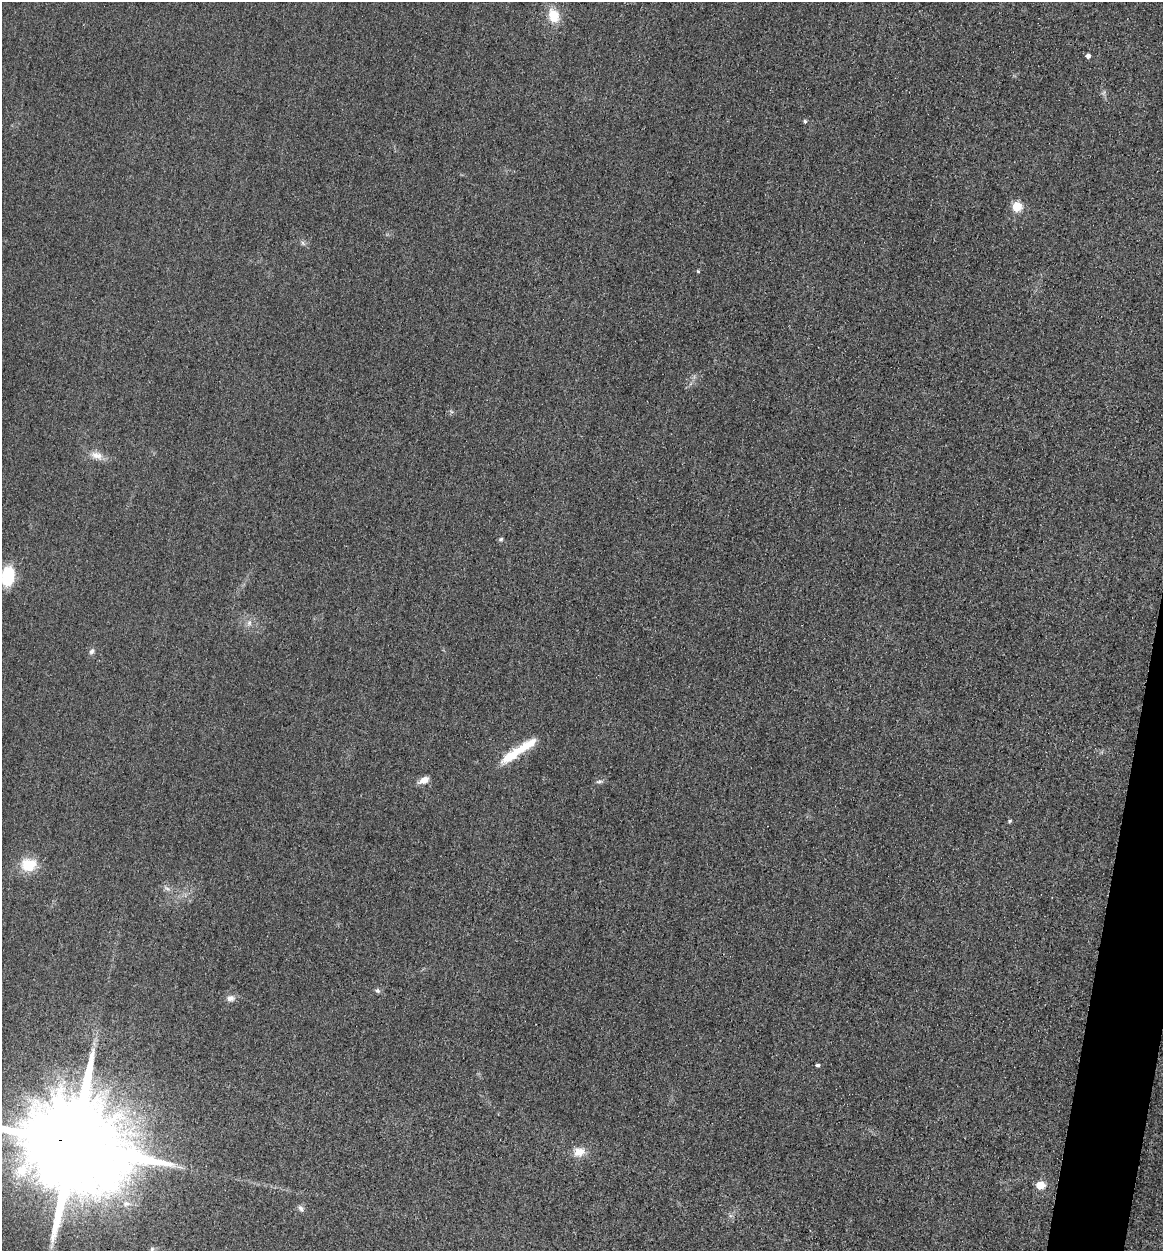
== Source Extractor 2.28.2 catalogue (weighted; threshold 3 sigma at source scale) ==
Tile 6 of 4 x 4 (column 2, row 2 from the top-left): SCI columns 1428-2588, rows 2521-3769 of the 5058 x 5038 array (HDU 1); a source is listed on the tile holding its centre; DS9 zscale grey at full resolution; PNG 1165 x 1253 px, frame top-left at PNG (2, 2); no overlay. Shown black and unused: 2% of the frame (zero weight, under 3 of 4 exposures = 3% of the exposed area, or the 3 px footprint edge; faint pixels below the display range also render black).
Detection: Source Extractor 2.28.2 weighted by HDU 2 'WHT'; one run over the whole footprint, this tile lists its part. Background 0.0723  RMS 0.017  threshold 0.0777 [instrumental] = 3 sigma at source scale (4.5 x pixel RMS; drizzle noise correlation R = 1.50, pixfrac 1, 0.05/0.05 arcsec/px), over >= 5 px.
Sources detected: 26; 1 inside a brighter listed object's ellipse — not listed separately; the other 25 listed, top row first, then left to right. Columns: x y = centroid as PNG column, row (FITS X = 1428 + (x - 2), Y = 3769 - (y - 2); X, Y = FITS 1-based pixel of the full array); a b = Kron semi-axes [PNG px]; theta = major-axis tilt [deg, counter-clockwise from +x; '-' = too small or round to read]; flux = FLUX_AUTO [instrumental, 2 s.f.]
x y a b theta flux
554 16 12 9 -71 41
1088 56 4 4 - 5.9
805 121 4 4 - 3.2
1017 206 5 5 - 90
303 243 8 4 -53 3.5
698 271 4 3 - 1.8
97 455 19 10 -19 17
501 539 6 5 - 2.7
7 576 19 13 81 67
249 623 8 7 - 6.6
92 651 8 6 57 4.8
525 747 37 10 32 43
424 780 12 7 26 14
599 781 11 4 1 3.7
1010 821 4 4 - 2.7
28 865 20 16 4 43
167 888 10 5 -33 5.6
377 991 7 6 - 3.6
230 998 10 8 0 8.8
817 1065 4 4 - 3.4
73 1144 28 22 -17 58000
579 1152 14 11 9 20
1040 1185 6 5 - 45
301 1209 9 6 -51 5.4
152 1249 6 5 - 3.9
Overlapping masked pixels (flux is a lower limit): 1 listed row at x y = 73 1144
Isophote crosses this tile's border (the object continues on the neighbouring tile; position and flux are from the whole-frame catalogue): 2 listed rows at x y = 7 576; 73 1144